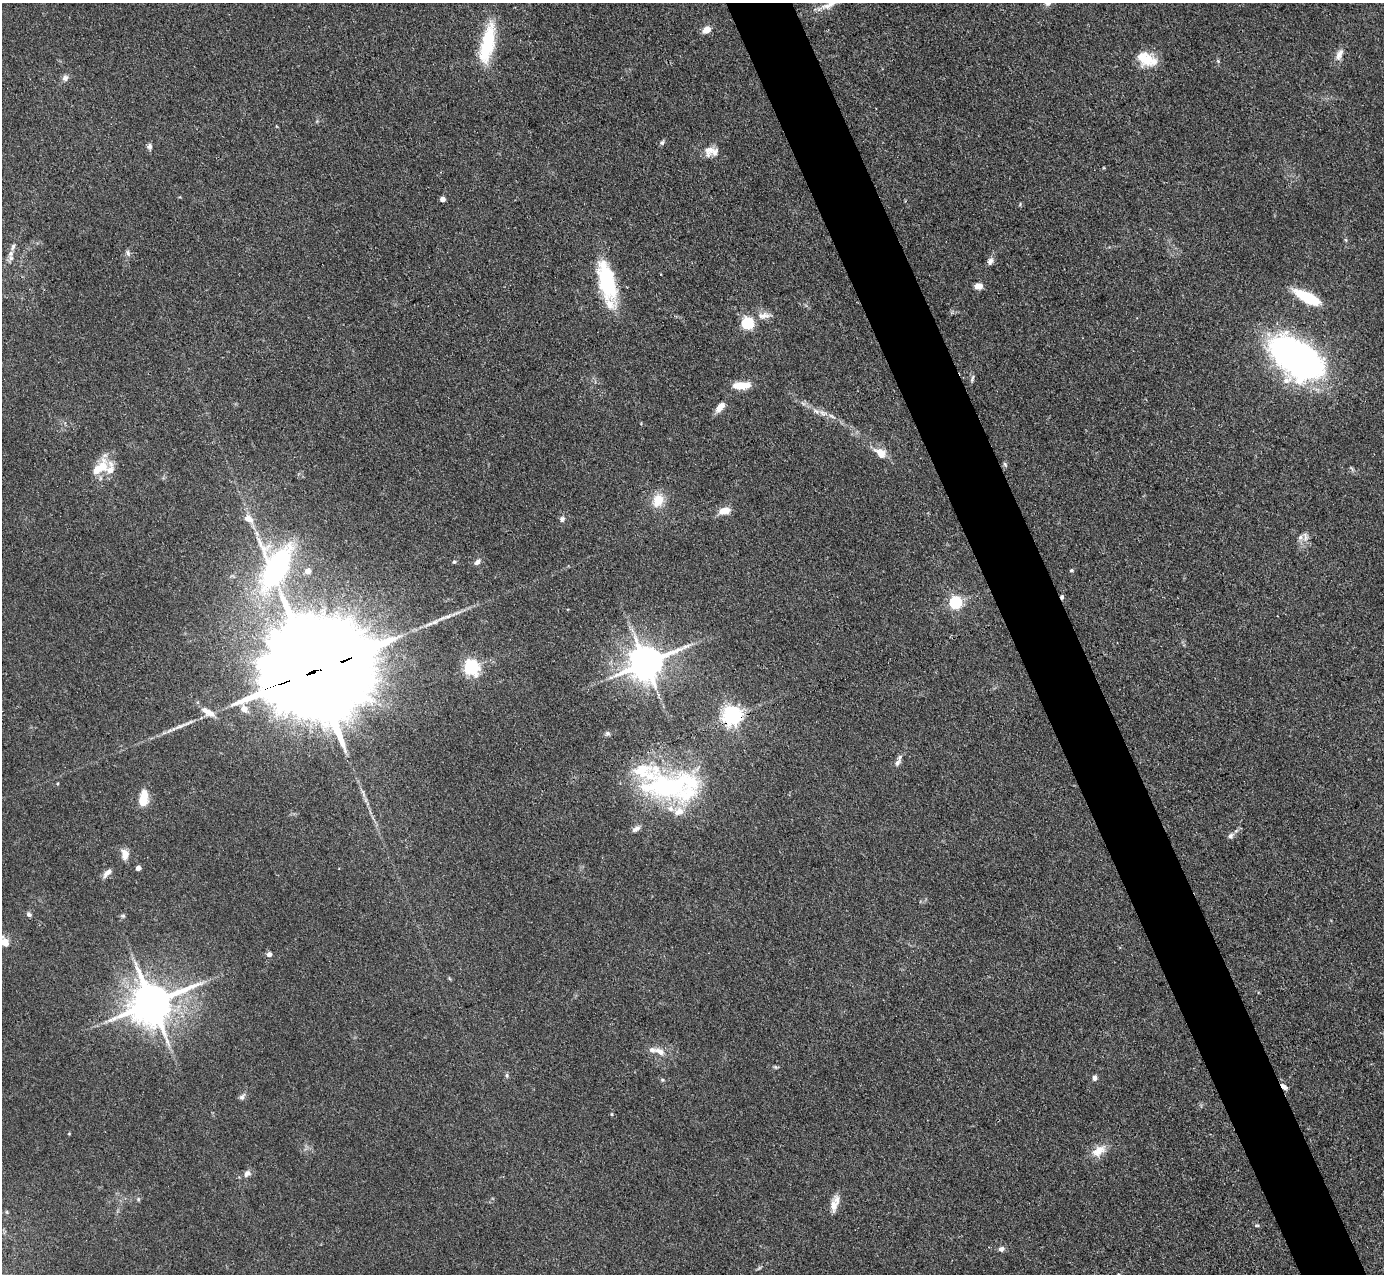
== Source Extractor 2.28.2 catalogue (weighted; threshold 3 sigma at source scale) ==
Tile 6 of 4 x 4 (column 2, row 2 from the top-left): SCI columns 1384-2765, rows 2825-4096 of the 5531 x 5521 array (HDU 1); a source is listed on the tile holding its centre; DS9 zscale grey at full resolution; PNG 1386 x 1276 px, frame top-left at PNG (2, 3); no overlay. Shown black and unused: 5% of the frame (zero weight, under 3 of 4 exposures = <1% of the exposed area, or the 3 px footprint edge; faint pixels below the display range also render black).
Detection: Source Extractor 2.28.2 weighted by HDU 2 'WHT'; one run over the whole footprint, this tile lists its part. Background 0.106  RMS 0.0066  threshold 0.0298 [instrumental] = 3 sigma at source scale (4.5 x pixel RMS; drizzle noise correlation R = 1.50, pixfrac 1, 0.05/0.05 arcsec/px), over >= 5 px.
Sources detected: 92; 1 too faint to see at this stretch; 2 inside a brighter object's white glare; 1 cosmic-ray / hot-pixel residue — not listed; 14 inside a brighter listed object's ellipse — not listed separately; the other 74 listed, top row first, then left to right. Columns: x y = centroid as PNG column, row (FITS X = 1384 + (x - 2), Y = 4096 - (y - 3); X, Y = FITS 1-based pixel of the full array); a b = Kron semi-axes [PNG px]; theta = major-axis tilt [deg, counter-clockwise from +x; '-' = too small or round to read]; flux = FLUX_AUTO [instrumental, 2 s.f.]
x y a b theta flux
828 5 25 8 20 6.8
707 30 7 6 - 8.7
487 44 47 14 78 40
1339 54 17 8 65 4.6
1145 59 22 16 -27 17
1218 61 5 4 - 0.83
65 78 10 8 57 2.7
662 143 7 5 40 1.5
150 147 8 6 82 2.1
709 150 17 12 77 6
442 199 4 4 - 3.8
1346 240 6 4 -70 0.79
11 253 10 7 77 3.5
128 253 9 5 -66 1.7
990 261 10 8 67 2.9
606 277 44 19 -69 44
978 286 8 7 - 5.4
1307 297 27 9 -26 33
764 316 20 9 4 6.2
748 324 5 5 - 94
1296 357 37 21 -34 450
972 379 10 4 73 1.4
742 385 20 8 3 12
720 407 14 7 52 5.9
823 413 11 6 -16 4
881 453 13 9 -38 9.8
1005 464 8 5 -63 1.1
98 468 21 13 29 13
658 500 16 13 66 13
724 511 14 8 8 7.1
249 519 15 10 -31 6.9
562 519 8 7 - 1.9
1305 536 16 7 -85 3.8
454 561 5 4 - 0.96
477 562 9 6 48 2.7
276 567 43 26 69 150
1072 570 5 4 - 1.1
308 571 5 5 - 4.9
955 603 5 5 - 110
645 663 11 9 23 1700
471 667 6 6 - 180
314 671 48 24 19 29000
244 709 9 8 - 5.5
208 712 18 8 -31 8.4
732 716 7 7 - 380
607 733 7 6 - 1.4
897 763 10 6 43 2.3
665 787 71 32 -4 100
143 798 18 9 85 13
636 829 12 6 34 2.9
1231 836 8 7 - 2.2
125 854 12 8 -79 6.4
138 868 4 4 - 5.4
107 873 15 6 47 3.6
29 914 6 5 - 1.9
123 916 6 5 - 1.2
4 942 19 14 -24 10
269 954 5 5 - 3.8
152 1003 14 12 24 2400
660 1051 15 8 -27 5.9
775 1067 6 4 -44 0.93
507 1075 6 5 - 1.3
1094 1078 7 6 - 2.3
662 1080 5 4 - 0.82
1284 1086 10 5 -45 3.1
242 1097 10 6 53 2.1
612 1114 5 3 - 0.65
1099 1151 21 12 34 9.8
247 1174 11 8 48 3.6
138 1199 5 5 - 1
834 1205 19 10 85 7.1
7 1212 6 4 -71 0.8
1257 1225 7 3 1 0.9
1001 1249 8 7 - 2.5
Overlapping masked pixels (flux is a lower limit): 3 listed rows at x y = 314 671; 732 716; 1284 1086
Isophote crosses this tile's border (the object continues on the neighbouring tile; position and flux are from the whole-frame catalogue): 1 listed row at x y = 4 942